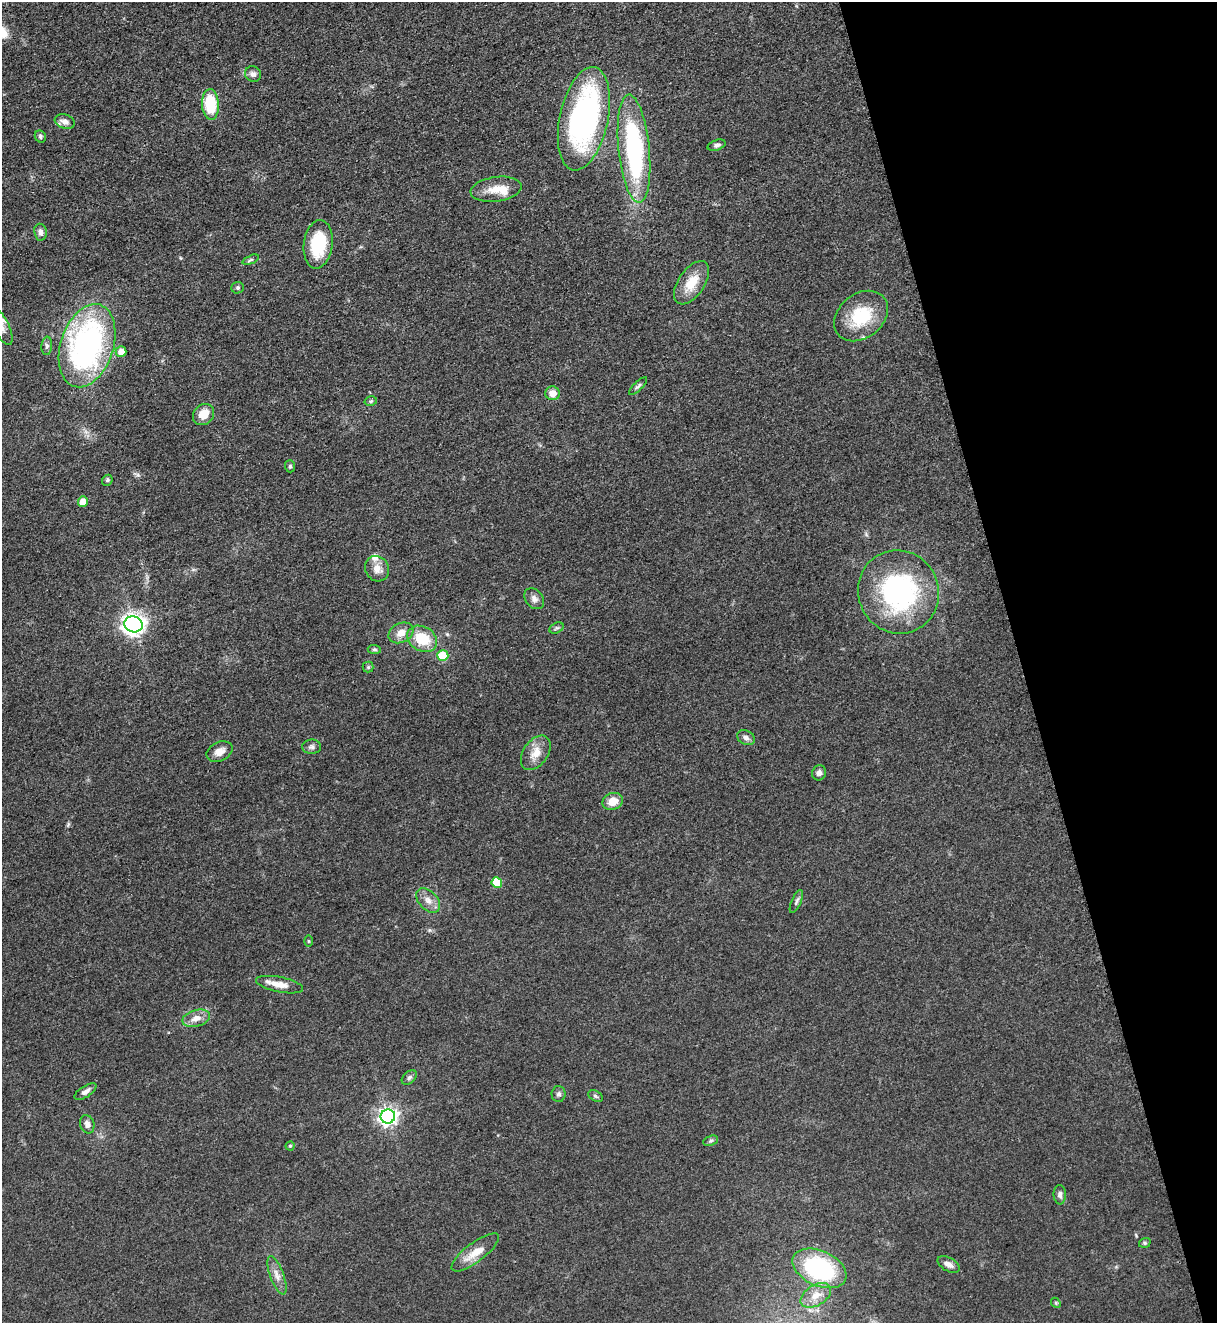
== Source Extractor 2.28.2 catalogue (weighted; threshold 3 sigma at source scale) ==
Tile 12 of 4 x 4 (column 4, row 3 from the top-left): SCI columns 3927-5141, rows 1386-2706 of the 5317 x 5365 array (HDU 1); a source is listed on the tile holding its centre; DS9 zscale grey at full resolution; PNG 1219 x 1325 px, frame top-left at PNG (2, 2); each listed source drawn as its Kron ellipse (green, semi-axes under 4 px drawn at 4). Shown black and unused: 16% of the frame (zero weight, under 3 of 5 exposures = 4% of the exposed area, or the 3 px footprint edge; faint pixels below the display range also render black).
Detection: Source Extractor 2.28.2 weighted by HDU 2 'WHT'; one run over the whole footprint, this tile lists its part. Background 0.051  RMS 0.0059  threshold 0.0267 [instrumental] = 3 sigma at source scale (4.5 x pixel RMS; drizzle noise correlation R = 1.50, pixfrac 1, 0.05/0.05 arcsec/px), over >= 5 px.
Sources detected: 66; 3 inside a brighter listed object's ellipse — not listed separately; the other 63 listed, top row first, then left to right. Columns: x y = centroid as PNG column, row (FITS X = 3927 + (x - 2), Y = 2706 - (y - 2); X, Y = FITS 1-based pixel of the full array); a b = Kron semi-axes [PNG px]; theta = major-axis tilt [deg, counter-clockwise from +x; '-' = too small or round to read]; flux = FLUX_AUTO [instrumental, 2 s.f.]
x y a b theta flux
253 74 8 7 - 2.3
210 104 15 8 -86 29
584 119 52 24 78 140
65 122 10 7 -18 3.4
40 136 6 5 - 1.2
717 145 9 5 18 1.6
634 149 54 15 -84 97
496 189 26 12 8 9.9
40 232 8 6 -81 2.4
318 244 24 14 82 28
251 260 9 4 22 1.1
691 283 24 13 56 13
238 288 6 5 - 1
861 316 29 22 39 28
2 327 19 7 -65 5.2
47 346 9 5 85 1.6
87 346 43 26 72 160
121 352 5 5 - 5.6
638 386 12 4 45 1.4
553 393 7 7 - 5.3
371 401 6 4 12 0.85
203 415 11 9 47 8.5
290 466 6 5 - 1.2
107 480 6 5 - 0.83
83 502 5 5 - 8.1
377 569 13 11 -58 5.7
898 592 42 40 -64 98
534 599 11 8 -50 3
133 624 9 7 -19 400
557 628 8 5 26 1.1
401 633 13 9 28 5.9
422 639 16 12 -30 18
374 649 7 4 -5 0.9
443 656 5 5 - 20
368 667 5 5 - 0.9
746 738 9 7 -25 2.1
312 747 9 7 -1 1.9
220 752 14 9 25 4.9
536 753 19 12 55 7.9
819 773 8 7 - 2.4
613 801 10 8 22 7.1
497 882 5 5 - 17
428 900 14 9 -46 4.7
796 902 12 5 66 1.7
309 941 5 3 - 0.56
280 985 24 7 -11 7.1
196 1018 14 8 15 5.2
409 1077 8 5 41 1.7
85 1092 12 5 32 2.9
559 1094 8 7 - 1.7
595 1096 8 5 -28 1.2
388 1116 7 7 - 250
87 1124 9 7 -74 3
711 1141 8 5 20 1.2
290 1146 4 4 - 0.86
1060 1195 10 6 -86 2.2
1145 1243 6 4 20 0.92
475 1252 29 9 37 9.4
949 1264 12 6 -29 3.2
819 1268 29 17 -25 73
277 1275 20 7 -70 4.7
816 1295 17 10 31 7
1056 1303 5 4 - 0.75
Isophote crosses this tile's border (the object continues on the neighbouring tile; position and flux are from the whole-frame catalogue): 1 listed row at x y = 2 327